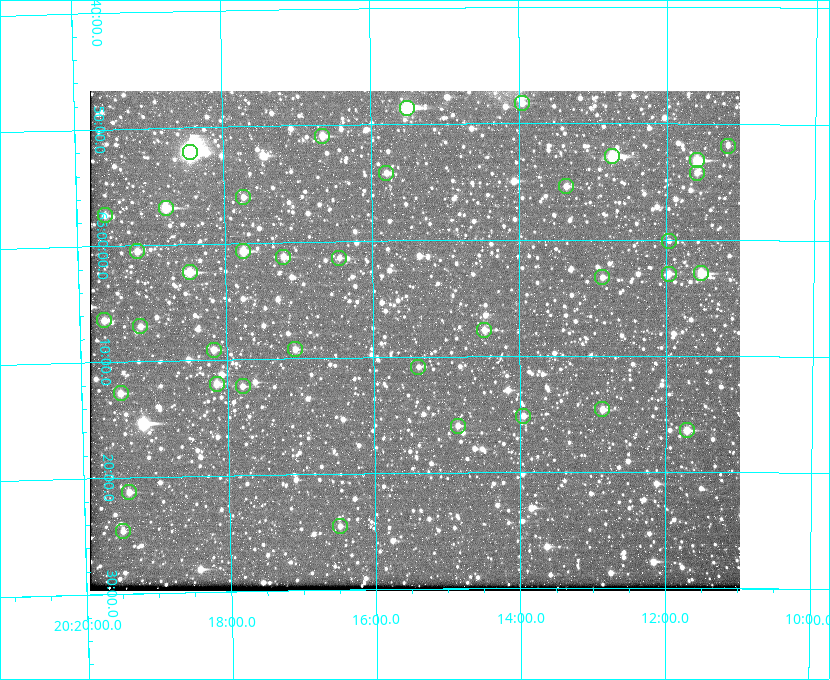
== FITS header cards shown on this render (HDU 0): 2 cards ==
NAXIS1  =                  650 / Width of table row in bytes
NAXIS2  =                  500 / Number of rows in table

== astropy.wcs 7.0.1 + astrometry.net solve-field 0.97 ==
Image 650 x 500 px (HDU 0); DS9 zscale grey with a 90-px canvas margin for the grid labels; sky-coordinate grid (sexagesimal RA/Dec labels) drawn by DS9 from the SOLVED WCS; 38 Tycho-2 reference stars matched to detected sources circled (green)
Header WCS: none
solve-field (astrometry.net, Tycho-2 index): SOLVED blind (the file carries no WCS)
Solved WCS: RA---TAN-SIP/DEC--TAN-SIP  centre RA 20:15:26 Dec +65:09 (303.86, +65.14 deg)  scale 5.17 arcsec/px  FOV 56.0' x 43.0'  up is -179 deg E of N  parity flipped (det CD > 0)
(file carries no celestial WCS; the grid is the blind solution)
Tycho-2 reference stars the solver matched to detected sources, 38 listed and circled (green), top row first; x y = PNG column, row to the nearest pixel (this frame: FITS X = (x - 90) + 1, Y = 500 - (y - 91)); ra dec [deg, ICRS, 3 dp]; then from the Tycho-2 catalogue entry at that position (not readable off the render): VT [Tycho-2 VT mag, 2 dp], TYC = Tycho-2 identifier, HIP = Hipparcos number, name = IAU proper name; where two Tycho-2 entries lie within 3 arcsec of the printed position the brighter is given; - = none
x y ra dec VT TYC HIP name
522 103 303.488 +64.804 11.29 4240-68-1 - -
407 108 303.878 +64.810 8.93 4240-794-1 - -
322 136 304.164 +64.849 10.65 4240-315-1 - -
728 146 302.794 +64.865 12.51 4240-904-1 - -
190 152 304.612 +64.868 7.89 4241-1703-1 100101 -
612 156 303.184 +64.880 9.02 4240-488-1 - -
697 160 302.897 +64.886 9.40 4240-717-1 - -
386 173 303.948 +64.903 11.68 4240-549-1 - -
697 173 302.899 +64.904 11.91 4240-435-1 - -
566 186 303.341 +64.923 11.58 4240-148-1 - -
243 197 304.434 +64.934 11.97 4241-1827-1 - -
166 208 304.698 +64.948 10.27 4241-1684-1 - -
105 215 304.904 +64.956 11.57 4241-1578-1 - -
669 241 302.992 +65.001 11.85 4240-479-1 - -
137 251 304.798 +65.009 11.15 4241-1628-1 - -
243 251 304.437 +65.012 10.41 4241-1775-1 - -
283 257 304.302 +65.021 11.64 4241-1611-1 - -
339 258 304.112 +65.024 12.29 4240-364-1 - -
190 272 304.620 +65.041 10.25 4241-1573-1 - -
701 273 302.882 +65.048 10.25 4240-98-1 - -
669 274 302.992 +65.048 11.44 4240-88-1 - -
602 277 303.217 +65.054 11.98 4240-166-1 - -
104 320 304.916 +65.107 11.17 4241-1518-1 - -
140 326 304.793 +65.117 11.79 4241-1700-1 - -
484 330 303.620 +65.129 11.18 4240-34-1 - -
295 349 304.266 +65.154 11.64 4240-724-1 - -
214 350 304.544 +65.153 12.05 4241-1582-1 - -
418 367 303.846 +65.181 11.99 4240-1077-1 - -
217 384 304.537 +65.201 11.44 4241-1860-1 - -
243 386 304.448 +65.206 12.12 4241-1643-1 - -
121 393 304.866 +65.212 12.00 4241-1293-1 - -
602 409 303.217 +65.244 11.17 4240-236-1 - -
523 416 303.488 +65.252 12.13 4240-1343-1 - -
458 426 303.713 +65.266 11.45 4240-564-1 - -
687 430 302.928 +65.273 10.74 4240-760-1 - -
129 492 304.845 +65.354 11.82 4241-1491-1 - -
340 526 304.121 +65.408 11.90 4240-305-1 - -
123 531 304.869 +65.410 11.95 4241-1394-1 - -